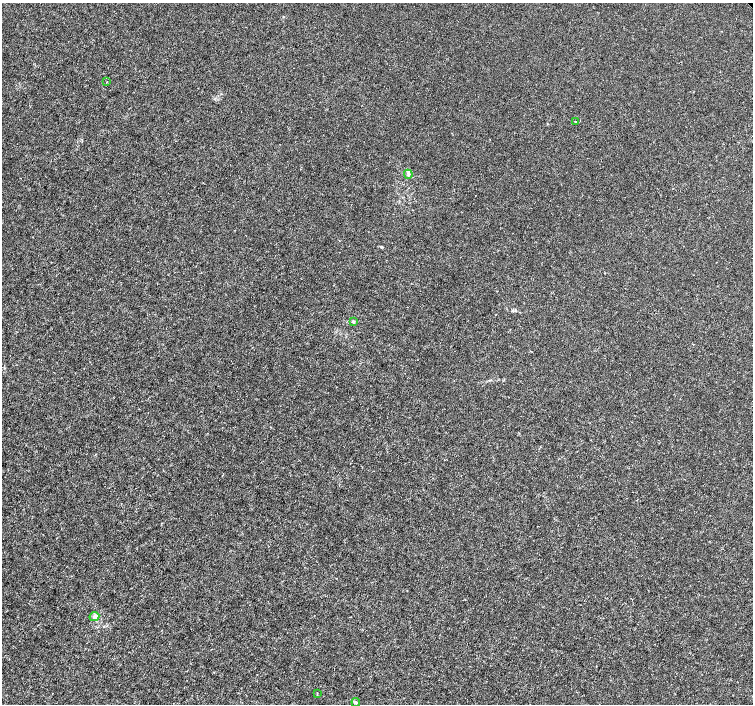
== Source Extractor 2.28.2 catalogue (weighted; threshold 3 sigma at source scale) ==
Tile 7 of 4 x 4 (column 3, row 2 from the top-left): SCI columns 3009-4509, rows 3020-4423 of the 6011 x 5972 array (HDU 1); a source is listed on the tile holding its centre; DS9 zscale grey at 2 x 2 block average (1 PNG px = mean of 2 x 2 image px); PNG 755 x 706 px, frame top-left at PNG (2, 3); each listed source drawn as its Kron ellipse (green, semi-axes under 4 px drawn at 4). Shown black and unused: <1% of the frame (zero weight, under 3 of 4 exposures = <1% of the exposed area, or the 3 px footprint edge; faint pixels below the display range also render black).
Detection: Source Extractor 2.28.2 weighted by HDU 2 'WHT'; one run over the whole footprint, this tile lists its part. Background -2.35e-04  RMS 0.0012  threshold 0.00539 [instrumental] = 3 sigma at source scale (4.5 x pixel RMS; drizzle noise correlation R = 1.50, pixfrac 1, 0.0396/0.0396 arcsec/px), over >= 5 px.
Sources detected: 7; all 7 listed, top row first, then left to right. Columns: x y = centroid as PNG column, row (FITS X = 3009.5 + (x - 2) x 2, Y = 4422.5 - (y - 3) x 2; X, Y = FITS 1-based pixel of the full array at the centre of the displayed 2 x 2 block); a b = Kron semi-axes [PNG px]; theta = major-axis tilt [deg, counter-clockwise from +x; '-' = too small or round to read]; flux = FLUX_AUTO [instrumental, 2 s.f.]
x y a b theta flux
107 82 2 2 - 0.14
575 121 3 2 - 0.12
408 174 4 4 - 0.53
354 322 4 3 - 0.3
94 617 5 4 - 0.57
317 694 3 2 - 0.16
356 702 4 3 - 0.36